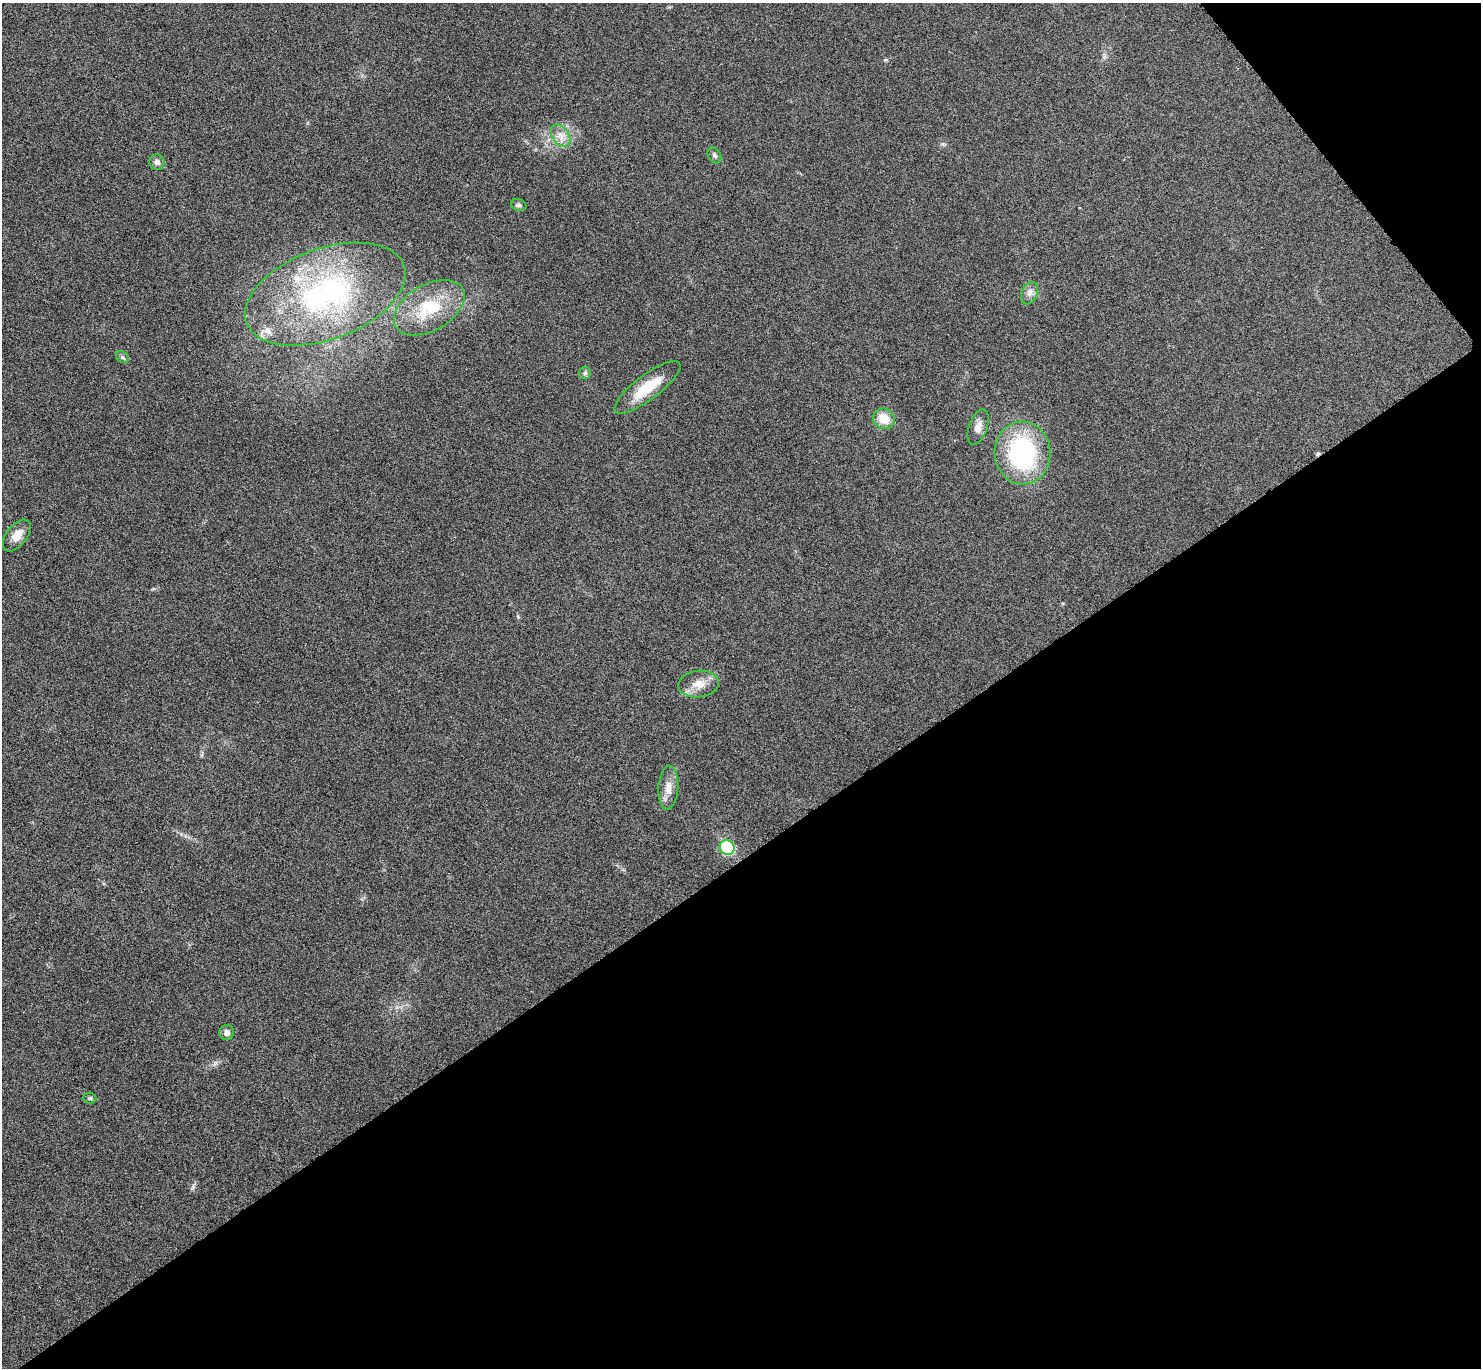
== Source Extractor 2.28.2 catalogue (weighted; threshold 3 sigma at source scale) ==
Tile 12 of 4 x 4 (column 4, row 3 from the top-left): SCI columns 4445-5923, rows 1529-2894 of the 5934 x 5929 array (HDU 1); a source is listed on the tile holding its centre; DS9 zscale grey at full resolution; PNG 1483 x 1370 px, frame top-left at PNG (2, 3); each listed source drawn as its Kron ellipse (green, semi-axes under 4 px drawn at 4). Shown black and unused: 40% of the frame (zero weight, under 4 of 8 exposures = <1% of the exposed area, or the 3 px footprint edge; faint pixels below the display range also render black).
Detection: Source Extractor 2.28.2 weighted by HDU 2 'WHT'; one run over the whole footprint, this tile lists its part. Background 0.0235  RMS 0.0036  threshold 0.0148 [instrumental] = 3 sigma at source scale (4.09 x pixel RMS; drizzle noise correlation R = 1.36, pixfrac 0.8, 0.05/0.05 arcsec/px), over >= 5 px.
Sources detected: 20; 1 inside a brighter listed object's ellipse — not listed separately; the other 19 listed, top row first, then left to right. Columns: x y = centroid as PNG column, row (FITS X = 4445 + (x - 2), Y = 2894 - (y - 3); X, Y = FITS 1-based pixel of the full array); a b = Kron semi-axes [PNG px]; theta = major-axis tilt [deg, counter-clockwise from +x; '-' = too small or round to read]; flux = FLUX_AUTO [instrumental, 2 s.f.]
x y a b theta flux
561 136 12 8 -54 2.7
714 155 8 6 -58 0.87
157 162 8 7 - 1.2
519 205 8 6 -19 0.77
1030 293 12 8 65 1.7
325 294 84 45 20 70
429 308 38 23 30 17
123 357 7 5 -37 0.58
585 373 6 5 - 0.68
647 387 40 12 37 11
884 419 11 10 - 5.6
978 427 18 9 71 2.6
1022 453 31 28 -87 47
17 535 18 10 53 4.2
698 684 20 13 6 4.6
668 788 22 10 86 3.6
727 848 7 7 - 29
227 1032 7 7 - 1.3
90 1098 6 5 - 0.6